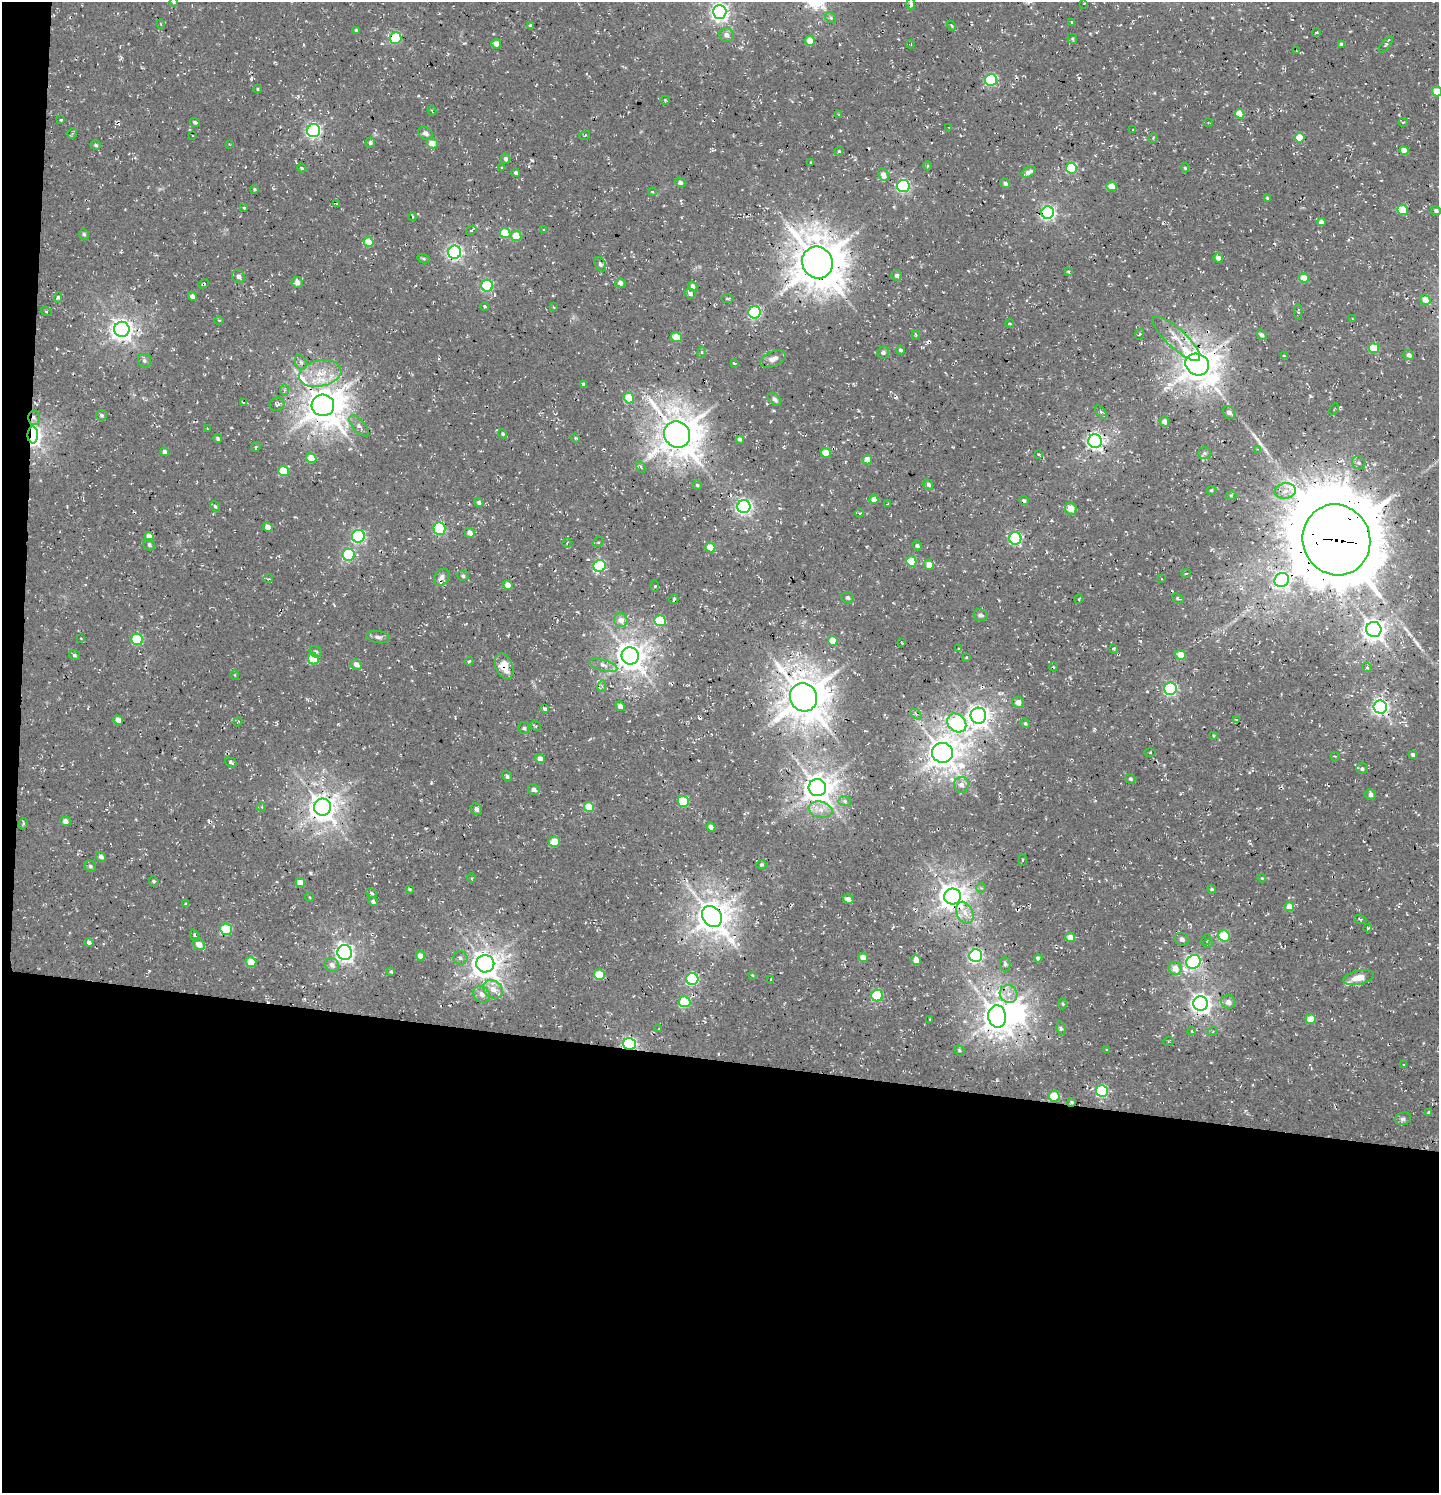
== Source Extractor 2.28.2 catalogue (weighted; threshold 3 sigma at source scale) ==
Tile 7 of 3 x 3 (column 1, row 3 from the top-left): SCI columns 301-1737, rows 131-1621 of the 4854 x 4739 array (HDU 1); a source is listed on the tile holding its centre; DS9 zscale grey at full resolution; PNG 1441 x 1495 px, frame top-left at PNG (2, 2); each listed source drawn as its Kron ellipse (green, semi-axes under 4 px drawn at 4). Shown black and unused: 30% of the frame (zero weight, under 3 of 4 exposures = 8% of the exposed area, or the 3 px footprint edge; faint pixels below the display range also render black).
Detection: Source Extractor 2.28.2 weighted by HDU 2 'WHT'; one run over the whole footprint, this tile lists its part. Background 0.00314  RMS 0.0023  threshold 0.0103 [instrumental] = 3 sigma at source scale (4.5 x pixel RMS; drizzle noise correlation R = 1.50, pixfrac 1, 0.0396/0.0396 arcsec/px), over >= 5 px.
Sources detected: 350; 1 inside a brighter object's white glare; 8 cosmic-ray / hot-pixel residue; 3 long thin detections or spike segments (spike, bleed or trail) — neither listed nor drawn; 3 inside a brighter listed object's ellipse — not listed separately; the other 335 listed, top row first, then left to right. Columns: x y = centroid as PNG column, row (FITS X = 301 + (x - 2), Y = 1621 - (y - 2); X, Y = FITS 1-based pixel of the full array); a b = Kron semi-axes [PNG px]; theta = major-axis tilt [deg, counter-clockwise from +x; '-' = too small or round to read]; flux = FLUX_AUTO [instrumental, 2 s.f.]
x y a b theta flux
174 2 4 4 - 0.26
1084 3 3 2 - 0.14
911 4 5 4 - 0.53
720 12 7 7 - 97
831 18 6 5 - 0.6
1072 22 4 3 - 0.26
161 24 5 3 - 0.2
530 25 3 3 - 0.31
951 26 5 3 - 0.27
356 30 4 3 - 0.36
1316 32 4 3 - 0.25
726 35 7 6 - 1.3
396 38 6 5 - 20
1072 39 5 4 - 0.3
810 40 5 5 - 4.9
496 44 5 4 - 2.6
911 44 4 3 - 0.18
1341 44 4 4 - 0.87
1386 45 10 3 51 0.43
1296 51 3 2 - 0.19
991 80 6 6 - 29
258 89 4 3 - 0.21
1437 92 5 4 - 5.1
665 100 4 3 - 0.25
432 111 4 2 - 0.19
1240 114 5 4 - 4.4
839 115 4 2 - 0.24
60 120 3 3 - 0.25
195 122 5 4 - 0.43
1208 122 5 3 - 0.22
1403 122 4 4 - 0.28
948 127 3 3 - 0.22
1133 129 4 2 - 0.19
314 131 6 6 - 61
72 133 5 4 - 0.29
426 133 8 6 -35 0.97
193 136 3 2 - 0.2
585 136 6 3 19 0.23
1153 138 5 3 - 0.24
1300 138 5 5 - 5.5
370 142 5 4 - 0.53
432 143 6 5 - 2.7
229 144 3 3 - 0.14
96 145 5 4 - 0.48
1404 150 5 4 - 2.6
839 151 4 4 - 0.3
506 159 5 4 - 0.64
811 163 3 2 - 0.3
928 166 4 3 - 0.28
302 168 4 4 - 0.26
502 168 3 3 - 0.28
1071 168 5 5 - 17
1185 168 5 4 - 0.31
1028 172 8 5 31 1.2
516 173 4 4 - 0.52
883 175 7 5 -63 1.3
680 182 5 4 - 0.81
1005 183 5 4 - 0.81
903 186 6 6 - 37
1112 186 5 4 - 3.7
254 190 4 4 - 0.27
652 192 4 4 - 0.27
1267 198 4 3 - 0.4
337 204 3 3 - 0.24
244 208 3 3 - 0.25
1402 210 5 5 - 8
1436 210 5 4 - 0.63
1048 213 6 6 - 61
413 216 4 3 - 0.4
1321 222 4 4 - 1.8
471 230 6 4 31 0.38
543 230 4 3 - 0.28
505 233 5 5 - 7.7
84 234 5 5 - 0.42
516 236 5 5 - 6.3
368 242 5 4 - 5.5
455 252 6 6 - 68
1218 258 5 4 - 1.5
424 259 6 4 -18 0.36
817 262 16 15 - 900
600 264 7 5 -61 0.56
1068 271 4 3 - 0.25
897 275 5 5 - 0.64
238 277 7 6 - 1
1304 278 5 4 - 4.3
297 282 5 5 - 1.7
620 283 5 4 - 1.1
203 284 5 3 - 0.27
487 286 6 6 - 23
693 286 5 4 - 1.1
690 294 6 5 - 0.72
58 297 5 4 - 0.41
192 297 4 4 - 1.2
727 298 6 3 -1 0.3
1425 300 5 5 - 2.9
485 306 4 3 - 0.27
553 307 4 4 - 0.25
46 311 5 3 - 0.23
1298 311 7 3 -90 0.27
755 312 6 6 - 36
1352 319 3 2 - 0.21
219 320 4 3 - 0.23
1010 324 4 3 - 0.17
122 329 7 7 - 180
1140 334 6 3 69 0.23
916 335 4 4 - 0.28
1261 335 5 4 - 0.66
677 337 6 4 -31 4.6
1176 339 31 9 -43 4
1374 348 5 5 - 7.3
900 350 4 4 - 0.47
702 352 5 3 - 0.3
883 352 6 5 - 0.74
1409 355 5 5 - 0.82
1284 356 4 3 - 0.31
773 359 13 7 23 1.4
144 361 7 6 - 0.58
301 362 7 5 -66 0.63
734 363 3 2 - 0.23
1197 364 12 10 -28 530
320 374 21 13 12 6
584 384 4 3 - 0.68
284 390 6 4 89 0.37
629 398 5 5 - 6.7
774 399 8 5 -40 0.73
243 402 3 2 - 0.24
277 404 7 6 - 0.77
323 405 11 10 - 610
1334 409 6 3 55 0.22
1101 412 8 4 -53 0.47
1229 413 7 5 -45 1.3
101 415 5 5 - 0.51
34 418 7 6 - 0.7
1164 422 5 4 - 1.3
359 426 13 6 -49 1.3
207 428 4 3 - 0.25
503 434 5 4 - 0.33
677 434 13 12 - 680
33 435 8 5 -89 100
217 438 4 4 - 0.4
575 438 4 3 - 0.29
740 439 4 3 - 0.54
1095 441 7 6 - 90
256 447 5 3 - 0.24
1257 449 2 2 - 0.15
164 452 4 4 - 0.95
826 453 5 4 - 4.3
1204 453 6 6 - 0.53
1039 454 3 2 - 0.23
311 458 5 4 - 3.7
867 460 5 4 - 3.2
1359 463 7 6 - 0.65
641 467 6 4 -62 0.41
283 471 5 5 - 8.8
697 485 4 4 - 0.43
928 485 5 4 - 0.66
1211 490 5 4 - 0.31
1285 491 11 7 8 1.5
1231 495 5 3 - 0.24
874 499 5 4 - 2.5
1024 501 5 3 - 0.66
479 502 5 4 - 0.57
888 504 4 2 - 0.19
215 506 5 4 - 0.42
744 507 6 6 - 80
1071 509 6 5 - 3.3
859 513 4 3 - 0.2
268 527 5 4 - 1.5
439 528 6 6 - 26
470 533 5 5 - 1.6
358 536 6 6 - 40
149 537 5 4 - 2.8
1015 538 6 6 - 27
1336 540 36 33 -67 3600
598 542 5 4 - 0.32
567 543 5 2 - 0.21
149 545 6 5 - 0.51
917 546 5 4 - 0.59
710 547 5 4 - 5.2
349 555 6 6 - 21
911 561 5 5 - 7.7
929 565 5 5 - 2.5
600 566 6 6 - 29
1186 574 4 3 - 0.19
463 576 5 5 - 0.48
442 577 9 7 55 0.99
268 579 5 3 - 0.25
1161 579 3 2 - 0.25
1282 580 7 7 - 55
508 585 5 4 - 2.1
655 586 6 4 89 0.31
848 598 6 5 - 0.49
1178 598 6 4 -39 0.35
674 599 5 2 - 0.31
1079 599 5 3 - 0.24
980 615 7 6 - 0.69
621 620 7 6 - 1.9
660 621 6 5 - 11
1374 629 7 7 - 190
378 637 12 6 -8 0.85
81 638 3 2 - 0.21
137 639 6 5 - 12
833 641 5 4 - 4
902 643 3 2 - 0.2
958 649 3 2 - 0.24
1114 649 5 3 - 0.22
316 652 6 5 - 0.52
74 655 6 4 -31 0.49
1180 655 5 4 - 4.2
630 656 9 8 - 330
966 657 3 3 - 0.18
314 659 6 5 - 10
469 661 4 3 - 0.28
356 664 6 5 - 1.4
603 665 14 5 -14 1.4
504 666 13 8 -69 3.8
1054 667 4 3 - 0.18
1367 667 5 4 - 0.4
235 675 5 3 - 0.18
602 686 6 4 75 0.4
1170 689 6 6 - 39
804 697 14 13 - 780
1018 702 6 5 - 1.5
620 706 5 4 - 1.4
1380 707 6 6 - 84
545 709 4 3 - 0.44
916 714 6 4 -44 0.41
978 716 8 8 - 180
118 720 5 4 - 2.1
1237 720 4 4 - 0.37
238 722 5 2 - 0.14
957 723 10 8 -43 43
1025 723 5 4 - 0.4
536 726 5 4 - 0.36
524 728 6 5 - 0.61
1213 735 3 2 - 0.19
942 753 10 10 - 390
1150 753 6 4 1 0.31
1413 755 4 3 - 0.44
1335 756 4 2 - 0.2
540 759 4 4 - 1.8
231 762 6 3 -35 0.41
1362 769 6 5 - 0.6
507 776 6 4 -57 0.49
1130 779 5 5 - 0.48
961 785 8 7 - 1.3
817 787 9 8 - 370
534 789 6 5 - 1.1
1370 794 5 5 - 1
683 801 5 5 - 12
845 801 6 5 - 0.49
262 807 4 3 - 0.21
322 807 8 8 - 300
589 807 5 4 - 6.3
476 809 6 5 - 0.88
821 810 12 8 -13 2.1
66 821 5 4 - 1.3
23 824 6 4 80 0.34
711 827 4 4 - 2.1
554 842 5 5 - 4.8
101 857 5 4 - 0.9
1022 860 5 3 - 0.25
761 865 5 4 - 0.4
90 866 6 5 - 0.48
472 878 5 3 - 0.28
1262 878 4 3 - 0.22
154 881 5 4 - 0.38
300 883 5 4 - 2.8
981 888 5 5 - 0.33
409 889 3 3 - 0.31
1212 889 4 3 - 0.31
372 893 5 3 - 0.45
953 896 8 8 - 310
309 897 4 3 - 0.19
848 899 5 4 - 1.5
373 901 5 4 - 0.64
186 904 4 4 - 0.35
1289 907 5 4 - 3.3
965 913 12 8 -64 2
712 916 11 9 -49 450
1360 919 6 3 -19 0.27
1368 928 4 4 - 0.39
226 929 6 6 - 15
195 935 6 4 -70 0.49
1224 936 6 5 - 14
1070 937 5 4 - 2.9
1182 939 7 6 - 0.86
1206 940 5 3 - 0.36
89 942 4 4 - 0.71
1208 943 5 3 - 0.35
199 944 6 5 - 2.3
345 952 7 7 - 110
420 956 5 4 - 2.4
976 956 6 6 - 58
460 958 7 7 - 0.75
863 958 5 4 - 3.2
1038 958 4 4 - 0.87
916 960 5 4 - 2.5
251 962 5 5 - 5.1
1193 962 7 6 - 56
485 964 9 8 - 310
1005 964 7 5 90 0.51
332 965 7 6 - 1.1
1175 968 6 6 - 2.7
391 971 4 2 - 0.28
599 975 5 5 - 6.9
752 975 4 3 - 0.2
1358 978 16 7 12 3
692 979 6 6 - 34
771 980 4 2 - 0.24
493 989 10 8 -35 2.3
482 994 9 7 -45 1.6
1009 994 9 8 - 1.8
877 996 6 6 - 16
685 1002 6 5 - 13
1228 1002 7 6 - 1.7
1063 1004 5 3 - 0.26
1201 1004 7 7 - 140
997 1016 11 9 -84 380
930 1019 3 2 - 0.28
1311 1019 5 4 - 5
1061 1028 7 4 -79 0.51
659 1029 2 2 - 0.21
1191 1031 4 3 - 0.23
1213 1031 5 3 - 0.25
1168 1042 5 3 - 0.27
630 1044 6 6 - 50
1107 1050 4 3 - 0.26
959 1051 5 4 - 0.38
1404 1065 3 3 - 0.21
1102 1091 6 6 - 25
1054 1096 5 5 - 6.8
1071 1102 3 3 - 0.3
1429 1112 4 4 - 0.43
1403 1119 8 6 17 0.74
Overlapping masked pixels (flux is a lower limit): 20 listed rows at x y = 396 38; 903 186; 1048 213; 203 284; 755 312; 1197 364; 323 405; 34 418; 33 435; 744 507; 439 528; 1336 540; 1282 580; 504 666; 322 807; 300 883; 953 896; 712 916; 630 1044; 1071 1102
Isophote crosses this tile's border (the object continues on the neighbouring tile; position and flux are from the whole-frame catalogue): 2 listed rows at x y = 174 2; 1437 92